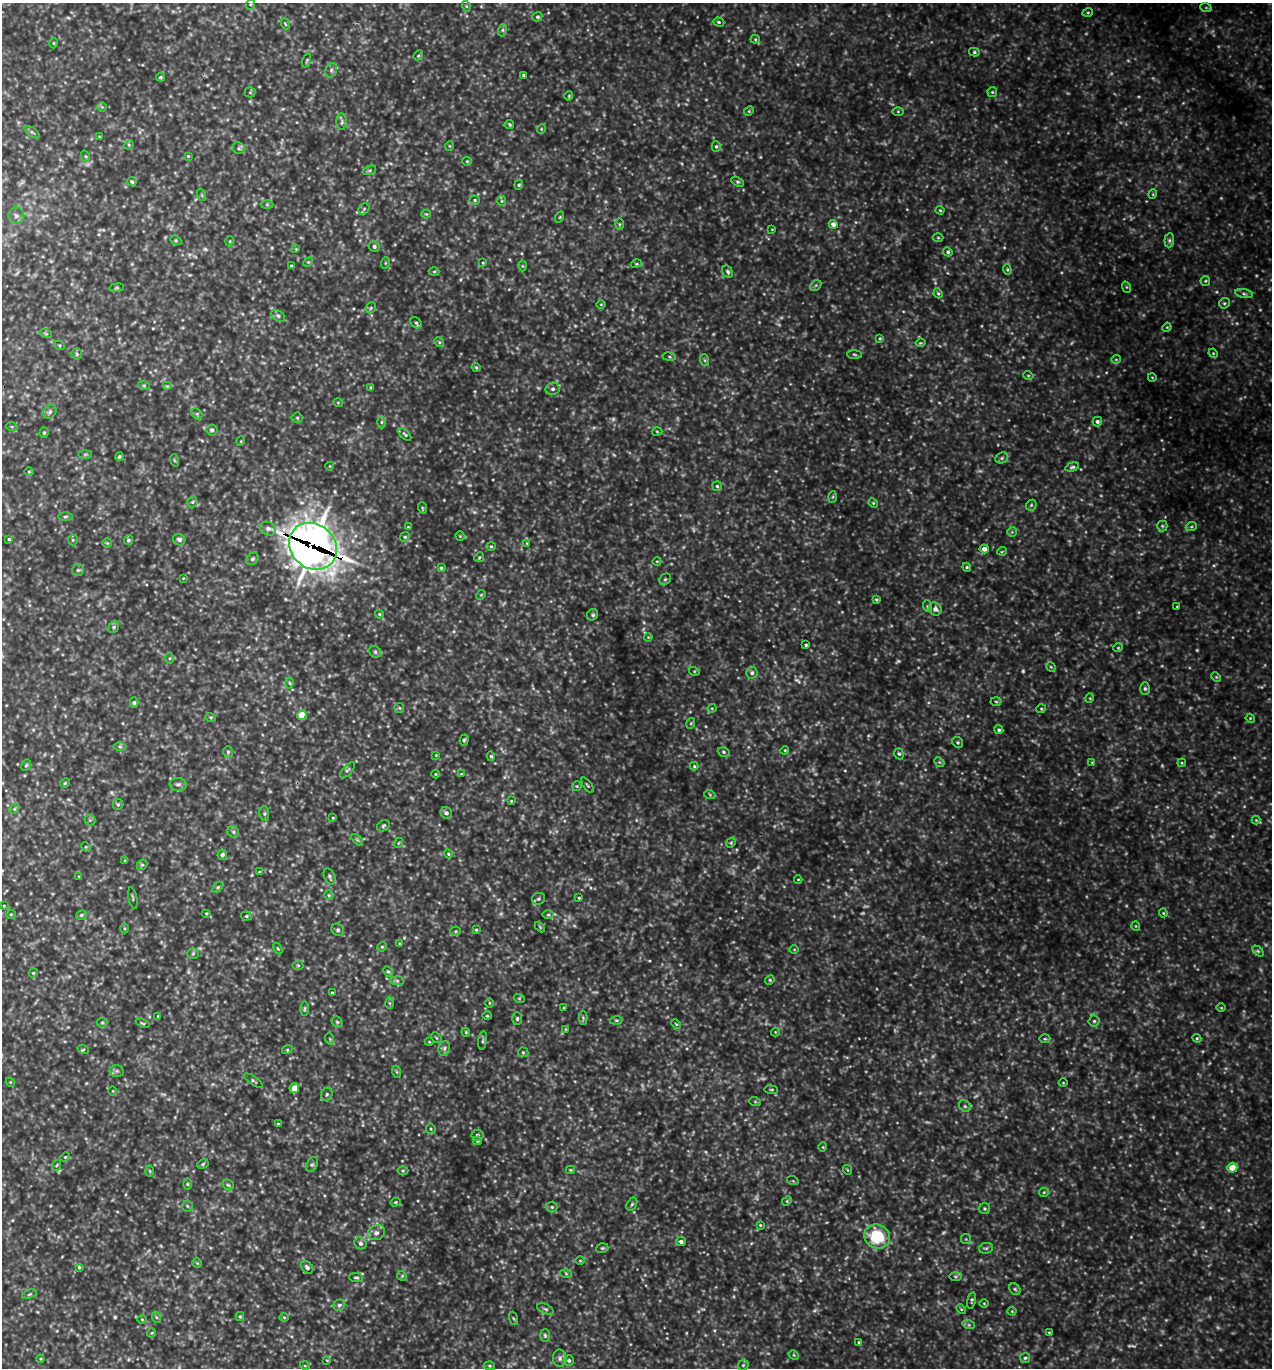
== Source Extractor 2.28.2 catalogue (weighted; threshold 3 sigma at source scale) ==
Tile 11 of 4 x 4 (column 3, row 3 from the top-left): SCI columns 2834-4103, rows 1392-2757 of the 5509 x 5495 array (HDU 1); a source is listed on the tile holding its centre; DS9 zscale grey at full resolution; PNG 1274 x 1370 px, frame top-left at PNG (2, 3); each listed source drawn as its Kron ellipse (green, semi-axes under 4 px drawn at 4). Shown black and unused: <1% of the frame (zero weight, under 3 of 5 exposures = <1% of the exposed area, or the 3 px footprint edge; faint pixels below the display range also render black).
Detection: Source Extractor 2.28.2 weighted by HDU 2 'WHT'; one run over the whole footprint, this tile lists its part. Background 0.787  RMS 0.12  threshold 0.53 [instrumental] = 3 sigma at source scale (4.5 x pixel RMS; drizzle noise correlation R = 1.50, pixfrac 1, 0.05/0.05 arcsec/px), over >= 5 px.
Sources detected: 382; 23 too faint to see at this stretch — neither listed nor drawn; the other 359 listed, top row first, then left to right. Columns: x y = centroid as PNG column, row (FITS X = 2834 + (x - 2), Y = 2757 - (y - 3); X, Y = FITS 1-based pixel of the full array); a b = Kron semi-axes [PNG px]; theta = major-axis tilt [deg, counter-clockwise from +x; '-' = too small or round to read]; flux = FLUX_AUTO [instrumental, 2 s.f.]
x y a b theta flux
251 4 5 3 - 14
466 6 5 3 - 11
1206 8 6 3 -19 13
1088 12 5 3 - 13
537 17 5 4 - 20
719 22 5 4 - 17
285 24 6 3 -69 12
503 30 6 4 71 18
755 39 5 4 - 14
53 43 5 3 - 11
974 52 5 4 - 18
418 56 5 4 - 15
307 60 7 3 71 14
331 70 7 5 70 28
523 75 3 3 - 16
160 77 4 4 - 17
250 92 5 5 - 15
992 92 5 4 - 17
569 96 5 4 - 13
102 107 5 5 - 15
749 111 5 4 - 14
898 111 5 3 - 13
342 122 8 5 -86 25
510 125 5 3 - 13
541 129 5 3 - 10
32 132 9 4 -35 23
99 137 4 3 - 9.6
129 145 5 4 - 14
450 146 5 3 - 9.8
716 146 5 4 - 20
239 148 6 5 - 24
85 156 6 3 -70 14
188 156 4 4 - 12
467 161 4 4 - 12
369 170 7 4 19 18
132 182 5 4 - 18
738 182 7 4 -31 18
519 185 5 4 - 17
1153 194 5 3 - 9.8
202 195 6 4 -71 16
475 200 5 4 - 15
502 201 5 4 - 14
267 205 6 4 -1 16
364 209 6 5 - 18
940 210 4 4 - 14
426 214 4 4 - 13
16 216 8 8 - 48
560 217 5 3 - 12
619 224 6 4 -90 14
833 224 4 4 - 56
772 229 4 2 - 7.7
938 238 5 3 - 11
176 240 6 4 -21 17
1169 240 7 5 84 24
230 241 5 3 - 9.6
374 246 5 5 - 32
296 249 4 4 - 9.7
948 252 5 4 - 21
308 262 5 4 - 14
385 263 6 3 71 11
483 263 3 2 - 8.5
636 264 5 3 - 13
291 266 3 3 - 11
523 266 5 3 - 11
1007 270 5 4 - 14
434 272 5 3 - 13
728 272 6 5 - 26
1205 281 5 4 - 15
816 285 6 4 44 20
1126 287 6 3 -71 12
117 288 7 3 8 16
938 293 5 4 - 16
1244 294 9 4 -11 27
1224 303 6 5 - 18
601 304 4 3 - 9.9
371 308 6 5 - 17
278 316 8 5 -31 26
416 323 6 5 - 21
1167 327 5 3 - 11
46 334 6 4 -19 15
880 338 4 4 - 13
439 342 5 4 - 15
920 343 5 3 - 12
60 345 5 4 - 14
1213 353 5 3 - 12
77 354 5 5 - 19
854 354 7 3 -2 17
669 357 6 3 -9 15
1116 359 5 3 - 9.1
704 360 6 4 -70 15
476 367 5 4 - 14
1028 375 5 3 - 10
1152 377 4 2 - 8.5
144 386 6 4 -19 14
167 386 5 4 - 15
371 388 3 3 - 24
553 389 7 6 - 31
338 403 5 3 - 8.7
50 412 7 6 - 28
197 414 6 4 -45 19
297 418 5 5 - 19
382 422 6 4 89 20
1097 422 5 4 - 27
12 427 6 3 -19 14
212 430 5 5 - 33
657 432 5 3 - 11
44 433 5 4 - 18
405 434 8 3 -44 18
241 441 5 3 - 9.9
85 454 6 4 1 17
119 457 4 4 - 19
1002 458 6 5 - 22
174 460 6 4 -71 15
330 466 4 3 - 8.3
1072 467 7 4 16 20
29 472 5 3 - 12
717 486 5 4 - 19
833 497 6 4 88 14
192 502 5 5 - 17
873 503 5 4 - 13
1031 505 6 5 - 17
423 508 6 3 -70 13
65 516 7 3 1 16
1162 526 5 5 - 17
408 527 3 3 - 9
1191 527 5 3 - 15
268 529 8 6 -24 46
1012 532 5 5 - 16
460 536 4 4 - 12
405 537 5 4 - 16
9 539 3 3 - 14
73 540 5 5 - 17
128 540 5 4 - 22
179 540 6 5 - 38
107 543 5 5 - 15
527 543 4 3 - 8.9
313 546 25 22 -40 14000
491 546 4 4 - 14
984 549 5 4 - 68
1002 551 5 3 - 10
479 557 5 4 - 15
252 559 7 5 49 24
657 561 4 3 - 9.2
967 567 4 4 - 15
441 568 4 4 - 16
78 570 6 6 - 22
183 578 3 3 - 8.2
665 579 6 5 - 21
481 595 5 4 - 13
876 599 4 4 - 15
927 606 6 4 -72 16
1177 607 3 2 - 9.1
935 609 7 6 - 44
379 614 4 4 - 12
592 615 6 5 - 21
114 627 6 5 - 21
648 637 4 3 - 9.6
806 645 3 3 - 18
1118 648 4 4 - 13
375 652 6 5 - 24
170 658 5 3 - 13
1051 667 5 4 - 12
694 671 5 3 - 12
752 673 6 6 - 31
1216 677 5 4 - 12
290 683 5 3 - 12
1145 689 6 5 - 20
1090 698 5 3 - 9.9
996 702 5 3 - 14
134 703 5 4 - 19
399 708 5 4 - 14
712 708 4 4 - 11
1041 709 4 4 - 13
302 715 5 5 - 180
211 717 5 4 - 16
1250 718 4 3 - 12
691 723 5 3 - 12
999 730 5 4 - 21
464 740 6 4 74 18
958 742 6 5 - 18
120 746 6 4 0 19
785 750 4 3 - 12
228 752 5 5 - 21
724 752 6 4 -17 19
899 754 6 4 -70 20
436 755 3 3 - 8.2
491 756 5 4 - 18
939 762 5 4 - 15
1092 762 4 4 - 9.7
1182 763 4 3 - 11
26 765 6 4 67 17
694 766 4 4 - 15
347 770 10 4 49 26
435 774 4 3 - 9.6
461 774 4 4 - 11
65 783 5 4 - 14
178 784 8 6 -7 37
587 785 9 3 -53 16
577 786 5 4 - 14
710 795 5 3 - 12
511 801 3 3 - 9.6
118 804 5 5 - 20
14 809 6 4 46 17
446 813 6 5 - 36
264 814 7 5 -84 23
333 818 4 3 - 12
90 820 5 5 - 18
1256 820 4 4 - 12
383 826 7 5 34 21
233 832 6 5 - 23
357 840 7 4 -45 19
398 843 5 3 - 9.5
731 843 5 4 - 15
86 847 5 4 - 12
448 854 4 4 - 13
222 855 5 5 - 28
125 861 4 3 - 10
142 865 6 4 41 17
259 872 3 3 - 11
330 876 8 5 -68 28
79 877 4 3 - 9.8
798 879 4 3 - 8.9
218 887 6 4 45 17
329 895 5 4 - 15
133 898 11 2 -78 13
579 898 3 3 - 10
539 899 6 5 - 24
4 906 3 2 - 9.3
206 913 5 3 - 11
1163 913 4 4 - 12
11 914 5 4 - 12
81 915 5 4 - 19
548 915 6 4 1 16
246 916 6 4 4 19
1136 926 5 3 - 9.5
540 927 6 3 -46 13
125 928 5 3 - 12
338 930 6 6 - 27
476 930 4 3 - 14
456 931 5 4 - 14
400 944 3 3 - 15
382 947 5 4 - 16
278 949 6 4 -58 14
794 949 5 3 - 9.5
1258 951 6 4 -44 16
193 954 5 5 - 17
298 965 5 5 - 16
388 972 6 4 -61 19
33 973 4 3 - 11
770 980 5 4 - 16
397 981 7 4 -2 24
332 993 4 3 - 10
519 998 5 3 - 12
390 1003 6 4 -88 16
489 1003 5 3 - 12
564 1008 3 3 - 11
1221 1008 5 3 - 9.9
305 1009 7 3 89 16
158 1016 3 2 - 9.8
487 1016 4 4 - 12
583 1018 7 4 -89 17
517 1019 6 5 - 20
616 1020 6 4 5 15
1094 1021 5 5 - 23
337 1022 6 5 - 19
102 1023 5 5 - 16
143 1023 7 2 -19 13
676 1024 5 3 - 12
566 1029 4 3 - 13
466 1032 4 4 - 13
775 1032 4 4 - 9.9
436 1038 6 3 -45 14
1197 1038 4 4 - 14
330 1039 6 3 -72 11
1045 1039 5 3 - 14
483 1041 9 3 81 18
429 1042 4 3 - 9
444 1048 7 5 69 31
83 1049 6 3 -18 14
287 1050 5 3 - 12
523 1052 5 5 - 16
117 1071 7 6 - 28
397 1072 6 4 -70 15
253 1081 11 4 -34 22
10 1082 5 4 - 10
1063 1083 4 3 - 9.7
294 1088 5 4 - 100
771 1090 7 3 -7 14
113 1091 4 3 - 9.3
327 1094 7 5 64 24
755 1102 6 4 -20 14
965 1106 6 5 - 24
278 1124 3 2 - 11
431 1129 5 4 - 16
477 1135 6 5 - 25
478 1141 4 3 - 12
823 1147 4 4 - 13
65 1157 5 3 - 11
203 1164 6 4 25 16
57 1165 5 3 - 12
312 1165 8 5 61 25
1232 1168 5 5 - 170
570 1170 4 4 - 12
848 1170 5 3 - 10
150 1171 6 4 -88 12
403 1171 5 3 - 13
793 1181 6 3 -18 13
187 1184 6 4 -89 17
228 1185 6 5 - 18
1044 1192 5 4 - 14
787 1201 5 4 - 17
395 1202 5 4 - 15
632 1204 7 4 59 20
187 1206 5 5 - 16
552 1207 5 5 - 20
985 1209 6 5 - 19
760 1225 4 4 - 11
376 1233 9 7 22 43
877 1236 13 11 -30 510
966 1239 5 5 - 15
681 1242 5 4 - 35
360 1243 6 5 - 27
602 1248 6 4 19 17
986 1248 7 5 10 21
580 1261 4 3 - 8.9
197 1263 5 5 - 15
79 1267 4 4 - 15
307 1267 7 5 -49 28
566 1273 6 4 -3 15
402 1276 5 4 - 17
956 1276 6 3 0 16
356 1278 7 4 -6 19
1015 1289 6 5 - 22
29 1294 7 3 23 18
972 1300 8 3 78 18
984 1303 5 3 - 9.9
339 1305 6 5 - 25
545 1309 9 4 -25 26
961 1309 6 3 -45 13
1012 1311 4 4 - 11
240 1316 4 4 - 15
156 1317 6 3 -71 17
284 1317 4 4 - 12
513 1318 7 3 -71 13
142 1319 4 3 - 9.7
969 1325 6 4 -18 20
151 1333 4 3 - 9.7
1049 1333 4 3 - 11
545 1335 6 5 - 21
859 1342 3 3 - 11
794 1355 5 4 - 13
560 1358 8 7 - 41
1025 1358 5 5 - 19
40 1359 4 4 - 11
569 1360 5 5 - 22
327 1361 4 2 - 8.3
743 1365 6 5 - 18
305 1366 5 3 - 9.4
490 1366 5 4 - 14
Overlapping masked pixels (flux is a lower limit): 1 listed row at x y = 313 546
Unlisted compact peaks at least as high as the median listed source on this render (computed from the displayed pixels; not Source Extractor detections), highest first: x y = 115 1317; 613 419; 1228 1210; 205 249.